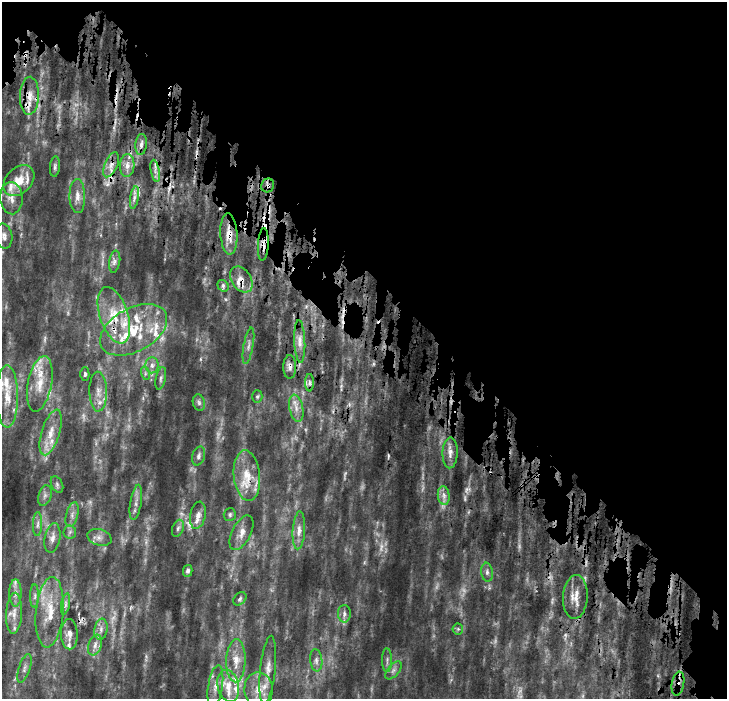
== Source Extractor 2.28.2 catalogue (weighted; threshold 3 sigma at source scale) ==
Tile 2 of 2 x 2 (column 2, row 1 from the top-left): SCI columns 867-1591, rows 849-1545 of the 1696 x 1693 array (HDU 1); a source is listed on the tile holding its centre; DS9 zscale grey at full resolution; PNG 729 x 701 px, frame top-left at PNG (2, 2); each listed source drawn as its Kron ellipse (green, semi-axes under 4 px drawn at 4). Shown black and unused: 46% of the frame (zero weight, under 4 of 9 exposures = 19% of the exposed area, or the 3 px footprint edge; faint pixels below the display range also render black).
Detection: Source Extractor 2.28.2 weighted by HDU 2 'WHT'; one run over the whole footprint, this tile lists its part. Background 0.193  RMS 0.039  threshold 0.158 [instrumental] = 3 sigma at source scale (4.09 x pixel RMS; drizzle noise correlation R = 1.36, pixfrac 0.8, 0.0396/0.0396 arcsec/px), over >= 5 px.
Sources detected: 116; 14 too faint to see at this stretch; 5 cosmic-ray / hot-pixel residue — neither listed nor drawn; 22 inside a brighter listed object's ellipse — not listed separately; the other 75 listed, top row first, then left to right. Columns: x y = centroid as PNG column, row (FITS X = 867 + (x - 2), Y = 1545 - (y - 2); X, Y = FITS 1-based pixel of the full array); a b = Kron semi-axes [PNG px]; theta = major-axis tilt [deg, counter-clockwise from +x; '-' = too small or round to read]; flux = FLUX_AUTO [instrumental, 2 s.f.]
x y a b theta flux
29 96 19 9 88 41
141 144 10 5 84 13
111 165 13 6 67 22
127 165 11 7 87 21
55 166 10 5 85 7.9
155 171 11 3 -80 12
19 181 18 12 45 64
268 186 7 6 - 11
77 196 17 8 -88 26
11 198 16 11 -85 31
134 198 11 4 81 12
229 234 21 8 -87 45
4 236 12 8 -81 16
263 244 16 5 86 20
115 262 11 5 81 12
241 279 14 9 -57 27
223 286 6 5 - 7
114 315 29 14 -72 100
134 330 36 21 29 190
300 341 21 5 -87 22
248 346 18 5 80 15
152 365 8 6 90 14
290 367 11 6 89 16
145 373 7 4 -73 7.3
85 374 7 4 89 7.3
161 378 11 5 78 8.9
309 383 9 4 90 7.9
40 384 28 12 79 68
98 392 20 9 -89 35
7 397 31 11 -90 70
257 397 6 5 - 5.2
199 403 8 6 -74 8.5
296 408 14 6 -78 23
51 432 24 9 73 49
450 453 15 7 88 24
199 456 10 6 74 12
247 476 25 13 -84 76
57 484 9 5 -65 8.8
45 496 10 6 73 12
444 496 9 6 -83 16
136 502 18 5 81 18
72 515 13 6 75 16
198 515 14 7 79 22
230 515 6 6 - 6.6
38 524 12 4 89 12
178 528 9 5 71 8.3
299 530 19 6 87 25
70 532 7 6 - 9
241 533 19 9 63 29
99 537 12 8 -17 18
52 538 15 7 79 23
188 571 6 5 - 8.5
487 572 9 6 -84 10
15 593 13 6 90 18
35 596 12 4 90 10
575 597 22 12 87 44
240 599 7 5 46 7.7
66 604 11 4 79 8.5
50 612 35 14 85 94
14 613 20 8 87 33
344 614 9 6 -89 12
101 629 10 6 82 15
458 629 5 5 - 5.6
69 634 15 8 -89 24
95 645 11 6 69 17
316 660 11 6 -84 13
387 660 12 5 90 11
236 661 21 9 88 49
24 668 15 5 72 15
268 670 34 7 84 40
393 670 10 5 49 12
678 684 12 6 80 17
215 686 21 7 81 30
228 686 16 10 -77 49
258 689 17 14 -89 57
Overlapping masked pixels (flux is a lower limit): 9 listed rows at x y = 29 96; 268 186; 229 234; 263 244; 241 279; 114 315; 290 367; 247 476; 678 684